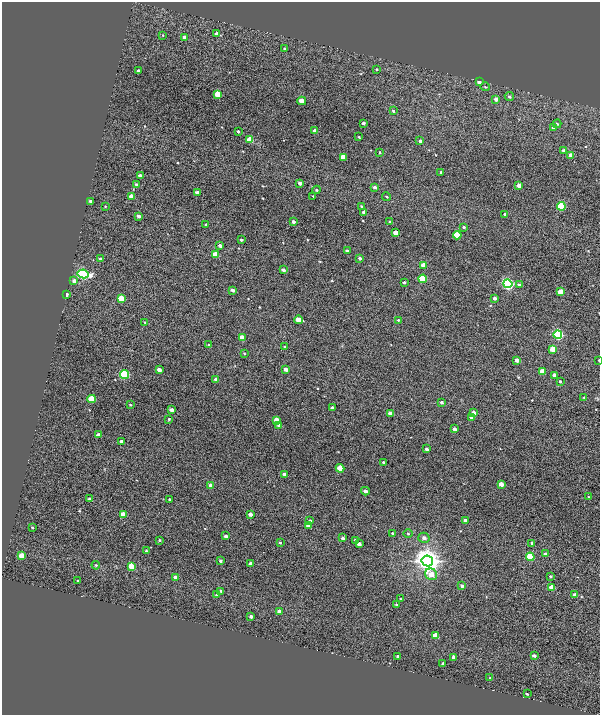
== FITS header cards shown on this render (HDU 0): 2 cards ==
NAXIS1  =                  598
NAXIS2  =                  713

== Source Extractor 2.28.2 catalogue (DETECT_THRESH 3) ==
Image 598 x 713 px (HDU 0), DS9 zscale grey, 1 PNG px = 1 image px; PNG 602 x 717 px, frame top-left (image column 1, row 713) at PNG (2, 2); each listed source drawn as its Kron ellipse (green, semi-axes under 4 px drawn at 4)
Background 1020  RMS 1.2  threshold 3.74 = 3 sigma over >= 5 px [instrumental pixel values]
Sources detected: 156; all 156 listed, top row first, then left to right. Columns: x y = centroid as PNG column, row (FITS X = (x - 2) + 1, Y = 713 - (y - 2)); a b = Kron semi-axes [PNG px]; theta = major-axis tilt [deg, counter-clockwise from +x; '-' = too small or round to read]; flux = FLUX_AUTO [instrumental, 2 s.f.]
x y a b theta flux
216 34 3 3 - 190
163 35 3 2 - 50
184 37 3 3 - 290
284 49 4 3 - 76
377 69 4 4 - 95
138 71 3 3 - 230
479 82 4 3 - 400
485 87 4 3 - 65
218 94 4 4 - 1900
509 96 5 4 - 140
496 99 4 3 - 490
302 101 4 3 - 1300
393 111 3 3 - 100
363 123 3 3 - 200
557 124 4 4 - 110
553 128 3 3 - 340
238 131 3 3 - 130
315 131 4 3 - 610
359 137 3 2 - 73
250 140 4 4 - 2800
420 141 3 3 - 200
564 151 4 4 - 310
380 152 3 2 - 74
571 155 4 3 - 640
343 157 4 4 - 1700
441 172 3 3 - 170
140 176 4 3 - 470
300 183 4 3 - 310
136 184 4 3 - 120
519 185 4 3 - 950
375 187 4 3 - 240
316 190 4 3 - 120
197 193 4 3 - 330
313 196 3 3 - 49
131 197 4 4 - 1200
387 197 4 3 - 74
90 201 3 3 - 150
105 206 4 2 - 48
362 206 4 3 - 110
561 206 4 4 - 6800
364 212 3 3 - 260
505 214 3 3 - 130
138 216 3 3 - 250
293 222 3 3 - 260
390 222 3 3 - 120
206 225 3 3 - 130
464 227 4 3 - 120
395 233 4 3 - 970
457 235 4 4 - 4300
241 240 3 3 - 150
220 246 3 3 - 310
347 251 3 3 - 150
215 254 4 4 - 2900
360 258 3 3 - 200
100 259 4 3 - 170
424 265 4 3 - 1500
283 270 3 3 - 280
83 274 5 4 - 22000
423 279 4 4 - 5500
74 281 4 4 - 340
404 282 3 3 - 120
508 284 4 4 - 23000
519 285 4 4 - 110
233 290 4 3 - 270
561 292 4 4 - 2100
66 294 3 3 - 300
121 298 4 4 - 2600
494 298 4 3 - 270
298 320 4 4 - 1700
398 320 3 3 - 75
145 322 3 3 - 66
558 335 4 4 - 14000
242 338 4 4 - 1300
209 345 3 3 - 77
285 347 2 2 - 86
553 349 4 4 - 2700
244 353 3 3 - 64
517 360 4 3 - 510
599 360 3 2 - 72
286 369 4 3 - 440
159 370 4 3 - 480
542 372 4 4 - 2400
124 374 4 4 - 10000
555 375 4 3 - 740
216 379 4 3 - 580
560 381 3 3 - 110
584 397 3 3 - 94
92 399 4 4 - 3500
442 402 3 3 - 170
130 405 3 3 - 76
332 408 3 3 - 340
171 410 3 3 - 460
390 413 4 3 - 750
473 413 4 3 - 490
471 417 4 4 - 540
169 419 4 3 - 84
276 420 4 4 - 1600
279 425 4 3 - 280
454 429 3 3 - 340
98 435 4 3 - 480
121 441 3 3 - 200
426 449 3 3 - 230
384 462 3 3 - 200
340 468 4 4 - 1700
285 474 3 3 - 240
501 484 4 3 - 810
211 485 4 3 - 360
365 491 4 3 - 300
589 497 3 3 - 70
89 499 3 3 - 170
170 499 3 3 - 140
123 514 4 4 - 1800
250 514 4 3 - 530
465 520 3 3 - 220
310 521 3 3 - 130
308 526 4 3 - 780
32 527 2 2 - 81
392 533 4 4 - 120
408 534 4 3 - 80
226 536 3 3 - 250
342 538 3 3 - 250
424 538 5 5 - 300
159 540 3 2 - 87
356 540 4 3 - 200
280 543 3 3 - 78
532 543 3 3 - 210
359 544 4 3 - 430
146 551 3 3 - 100
545 554 3 3 - 210
22 556 4 4 - 2100
530 557 4 4 - 5000
220 561 3 3 - 170
427 561 6 5 - 130000
250 564 3 3 - 390
96 565 4 3 - 95
131 566 4 4 - 1700
431 574 6 5 - 1000
550 576 4 4 - 130
176 577 4 3 - 650
78 580 3 2 - 67
462 586 4 4 - 230
552 587 4 4 - 2100
221 591 3 3 - 94
216 595 4 3 - 73
575 595 4 3 - 590
400 599 3 3 - 63
396 604 3 3 - 74
279 611 3 3 - 420
251 617 3 3 - 280
435 635 4 4 - 1800
397 656 3 3 - 150
534 656 4 3 - 180
453 657 3 3 - 230
443 664 3 3 - 300
490 678 3 2 - 56
527 694 3 2 - 87
At the frame edge (FLAGS 8, measured only in part): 1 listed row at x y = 599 360